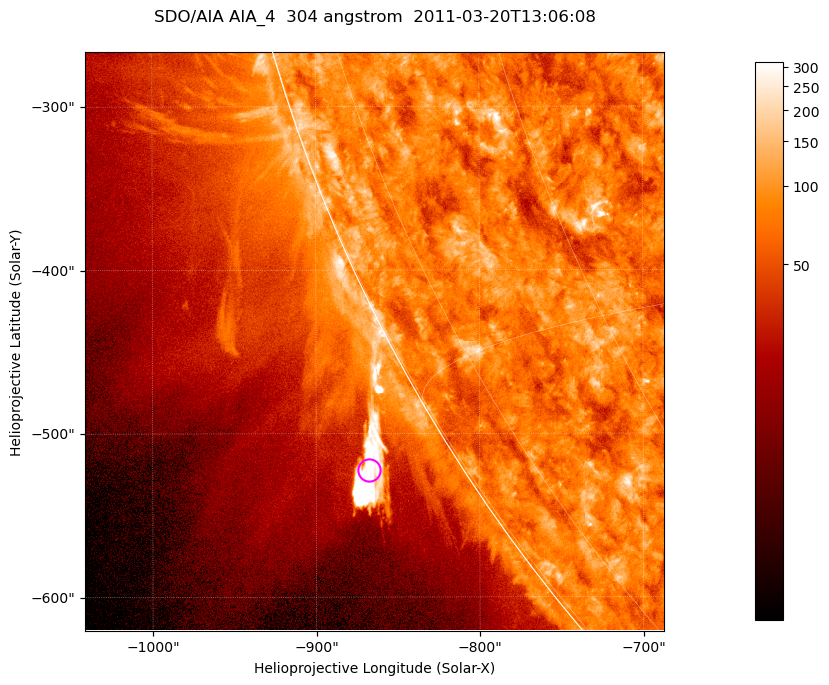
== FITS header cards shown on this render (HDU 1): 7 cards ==
TELESCOP= 'SDO/AIA '           / For AIA: SDO/AIA
INSTRUME= 'AIA_4   '           / For AIA: AIA_ATA1, AIA_ATA2, AIA_ATA3 or AIA_AT
WAVELNTH=                  304 / [angstrom] Wavelength
WAVEUNIT= 'angstrom'           / Wavelength unit: angstrom
DATE-OBS= '2011-03-20T13:06:08.124' / [ISO] Date when observation started; ISO 8
CTYPE1  = 'HPLN-TAN'           / CTYPE1; Typically HPLN
CTYPE2  = 'HPLT-TAN'           / CTYPE2; Typically HPLT

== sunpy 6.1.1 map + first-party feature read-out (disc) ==
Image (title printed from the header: SDO/AIA AIA_4  304 angstrom  2011-03-20T13:06:08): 590 x 590 px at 0.6 arcsec/px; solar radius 964 arcsec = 1606 px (partial field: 2.0% of the solar disc is inside the frame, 45% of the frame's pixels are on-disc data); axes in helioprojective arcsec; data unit not stated in the header (colour bar unlabelled)
Orientation: roll -0.132 deg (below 1 deg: not rotated)
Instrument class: DISC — disc imager (sunpy class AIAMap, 304 A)
Bright regions (active regions / flare kernels): reference = the on-disc median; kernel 5 px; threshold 5 sigma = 118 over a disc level ~77.4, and >= 1.15x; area >= 348 px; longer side >= 7 px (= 4.2 arcsec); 0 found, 0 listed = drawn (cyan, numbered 1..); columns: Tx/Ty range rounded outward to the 2 arcsec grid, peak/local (2 s.f.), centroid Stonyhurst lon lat
Off-limb structures (1.02-1.3 R_sun): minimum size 174 px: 4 found; the strongest spans PA ~120..125 deg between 1.02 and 1.07 R_sun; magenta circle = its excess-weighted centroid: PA ~120 deg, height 1.05 R_sun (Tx ~-868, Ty ~-522 arcsec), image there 7.7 x the reference